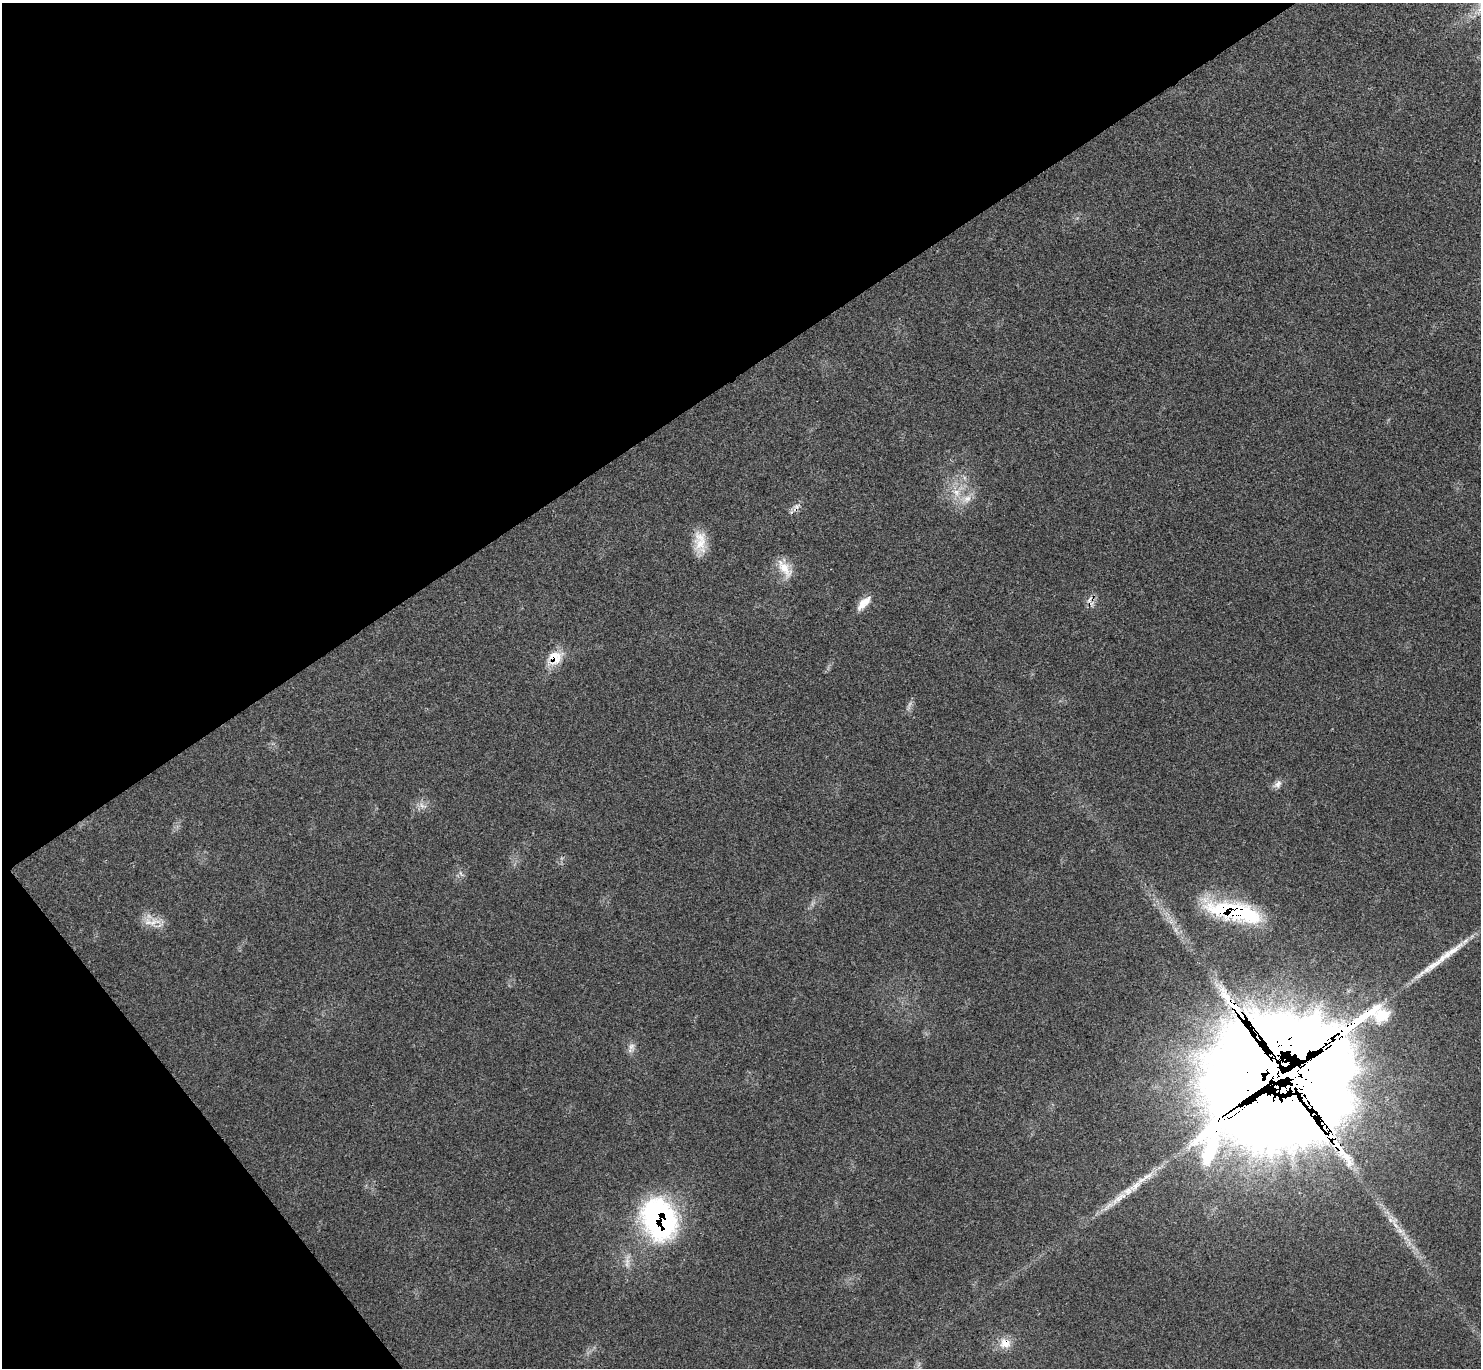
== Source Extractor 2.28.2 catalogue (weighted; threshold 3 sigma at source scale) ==
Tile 5 of 4 x 4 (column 1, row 2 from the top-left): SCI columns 8-1486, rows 2893-4258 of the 5926 x 5923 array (HDU 1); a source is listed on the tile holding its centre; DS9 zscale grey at full resolution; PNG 1483 x 1370 px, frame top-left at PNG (2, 3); no overlay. Shown black and unused: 33% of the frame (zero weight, under 3 of 4 exposures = <1% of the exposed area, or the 3 px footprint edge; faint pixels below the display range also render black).
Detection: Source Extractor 2.28.2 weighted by HDU 2 'WHT'; one run over the whole footprint, this tile lists its part. Background 0.063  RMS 0.0054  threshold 0.0244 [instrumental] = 3 sigma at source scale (4.5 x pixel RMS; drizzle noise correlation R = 1.50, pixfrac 1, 0.05/0.05 arcsec/px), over >= 5 px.
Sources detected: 32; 1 too faint to see at this stretch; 3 cosmic-ray / hot-pixel residue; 2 long thin detections or spike segments (spike, bleed or trail) — not listed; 6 inside a brighter listed object's ellipse — not listed separately; the other 20 listed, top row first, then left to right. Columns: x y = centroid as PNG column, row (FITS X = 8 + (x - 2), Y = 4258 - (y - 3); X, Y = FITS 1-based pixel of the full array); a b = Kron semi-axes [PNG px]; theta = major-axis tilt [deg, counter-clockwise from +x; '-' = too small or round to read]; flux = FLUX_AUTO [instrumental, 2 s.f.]
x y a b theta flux
956 492 14 10 -33 6.8
700 543 25 17 88 11
785 569 29 13 -55 9.1
1089 600 11 4 51 2.2
863 603 22 8 45 6.8
555 657 22 18 29 11
1278 784 12 9 42 3
422 806 12 6 -18 2.9
1234 911 71 20 -13 63
153 922 24 10 13 7.1
1176 930 7 4 -71 1.6
1453 950 36 8 32 11
1235 1007 73 12 -49 98
631 1046 14 8 -88 3.1
1285 1074 42 15 2 20000
1269 1114 193 101 6 8200
1119 1198 29 8 37 9.6
659 1219 47 35 -67 110
1395 1223 25 9 -69 6.9
1005 1343 16 15 - 7.1
Overlapping masked pixels (flux is a lower limit): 8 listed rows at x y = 1089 600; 555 657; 1234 911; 1235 1007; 1285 1074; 1269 1114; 659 1219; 1005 1343